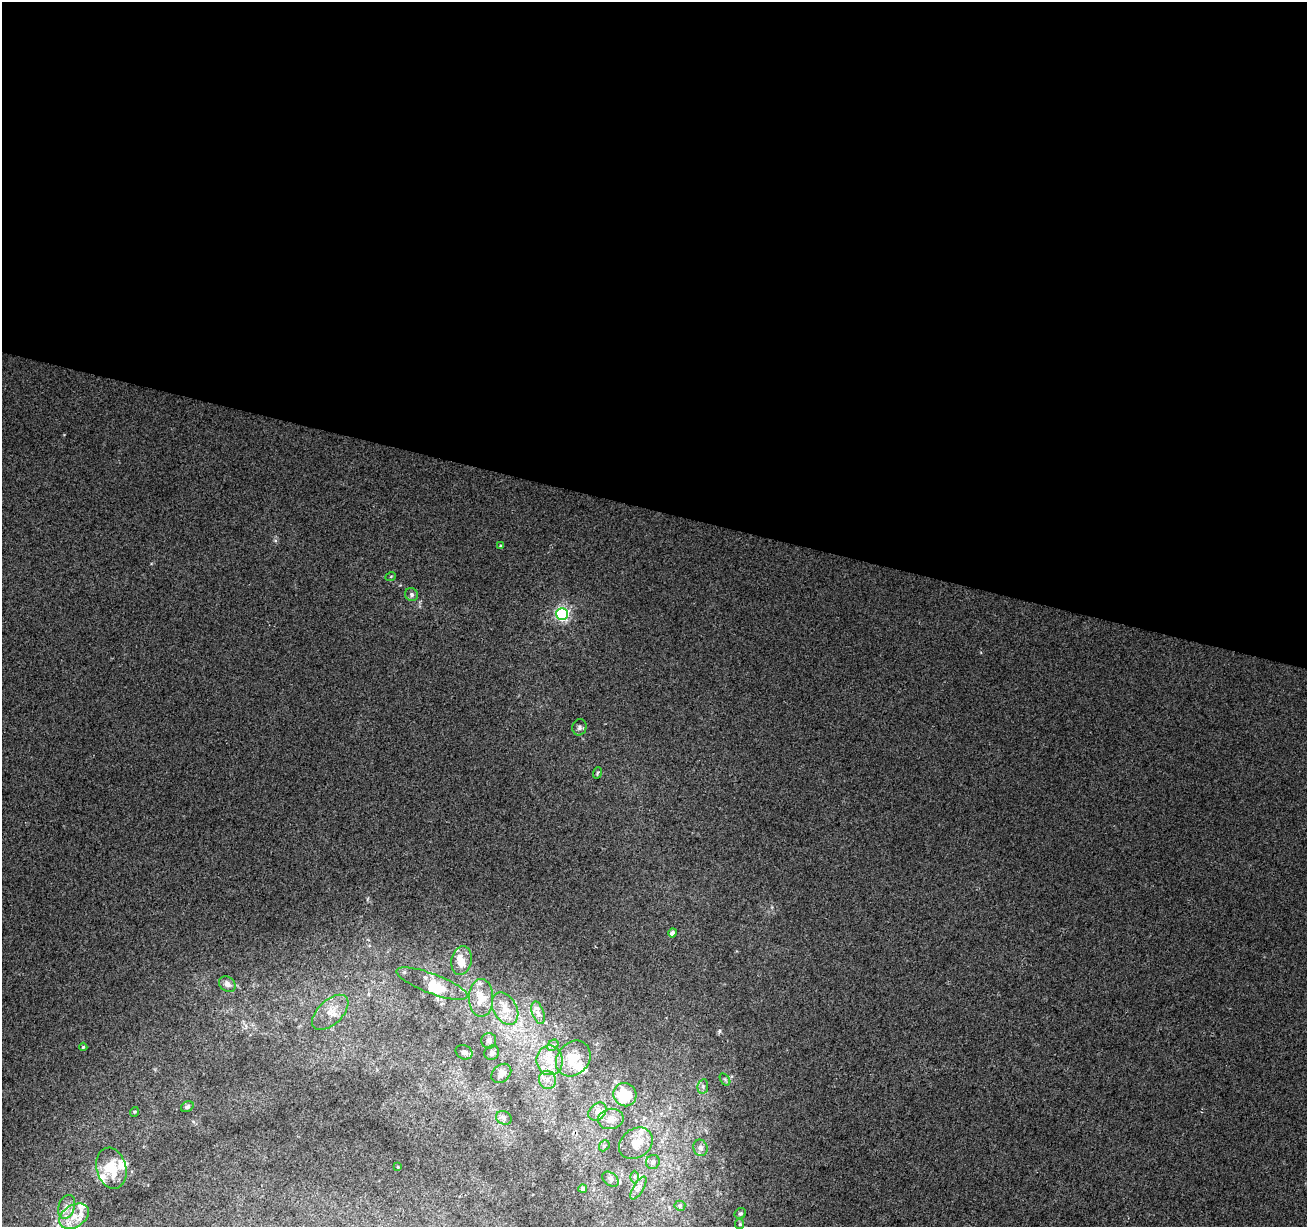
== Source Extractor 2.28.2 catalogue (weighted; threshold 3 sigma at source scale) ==
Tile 3 of 4 x 4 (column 3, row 1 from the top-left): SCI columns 2620-3924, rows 3959-5183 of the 5233 x 5408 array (HDU 1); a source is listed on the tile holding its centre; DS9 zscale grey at full resolution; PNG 1309 x 1229 px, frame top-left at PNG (2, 2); each listed source drawn as its Kron ellipse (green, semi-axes under 4 px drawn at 4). Shown black and unused: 42% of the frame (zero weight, under 2 of 3 exposures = <1% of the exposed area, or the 3 px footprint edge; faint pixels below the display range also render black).
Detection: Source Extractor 2.28.2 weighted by HDU 2 'WHT'; one run over the whole footprint, this tile lists its part. Background 0.00618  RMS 0.0076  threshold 0.0341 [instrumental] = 3 sigma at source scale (4.5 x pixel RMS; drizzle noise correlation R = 1.50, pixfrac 1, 0.0396/0.0396 arcsec/px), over >= 5 px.
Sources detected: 56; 1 inside a brighter object's white glare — neither listed nor drawn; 9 inside a brighter listed object's ellipse — not listed separately; the other 46 listed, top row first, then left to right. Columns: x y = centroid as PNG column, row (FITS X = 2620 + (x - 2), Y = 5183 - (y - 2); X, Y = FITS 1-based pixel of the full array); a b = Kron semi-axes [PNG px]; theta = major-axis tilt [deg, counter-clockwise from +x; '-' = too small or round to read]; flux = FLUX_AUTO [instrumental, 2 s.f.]
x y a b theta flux
501 546 4 3 - 0.91
391 576 5 3 - 0.67
411 595 7 6 - 2.2
562 614 6 6 - 150
579 727 8 7 - 2.1
597 773 6 3 71 0.89
672 933 4 4 - 3.3
461 961 14 10 80 9.5
227 984 9 7 -39 4
432 984 38 10 -21 16
481 998 19 12 90 14
505 1009 17 11 -61 10
330 1012 22 12 43 11
538 1013 12 6 -71 3.4
489 1041 8 7 - 2.8
553 1045 6 5 - 1.7
83 1047 4 4 - 0.9
464 1052 9 7 -24 2.4
492 1053 7 7 - 2.5
573 1058 19 16 49 15
550 1060 15 13 -82 13
501 1073 11 8 42 5.7
725 1079 7 4 -55 1.5
547 1080 9 8 - 4.5
703 1086 7 5 79 1.9
625 1095 12 11 - 26
187 1107 6 5 - 1.6
134 1112 5 3 - 0.7
597 1112 10 7 44 4.3
504 1118 8 6 -27 2.3
611 1119 13 10 9 6.6
636 1143 18 14 37 12
604 1146 6 4 47 1.2
700 1148 8 7 - 2.7
653 1162 7 6 - 2.7
398 1167 4 3 - 0.57
111 1168 21 14 -75 23
635 1177 6 4 -89 1.3
611 1179 9 6 -41 2.2
583 1188 4 4 - 2.1
638 1188 13 5 59 2.9
680 1206 5 5 - 1.2
67 1207 12 8 71 5.3
740 1214 6 5 - 1.5
74 1216 16 11 32 12
740 1224 5 4 - 0.94
Unlisted compact peaks at least as high as the median listed source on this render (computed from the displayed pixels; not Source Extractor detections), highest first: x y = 719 1031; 275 540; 772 907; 193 1121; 367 900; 377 1069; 736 951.